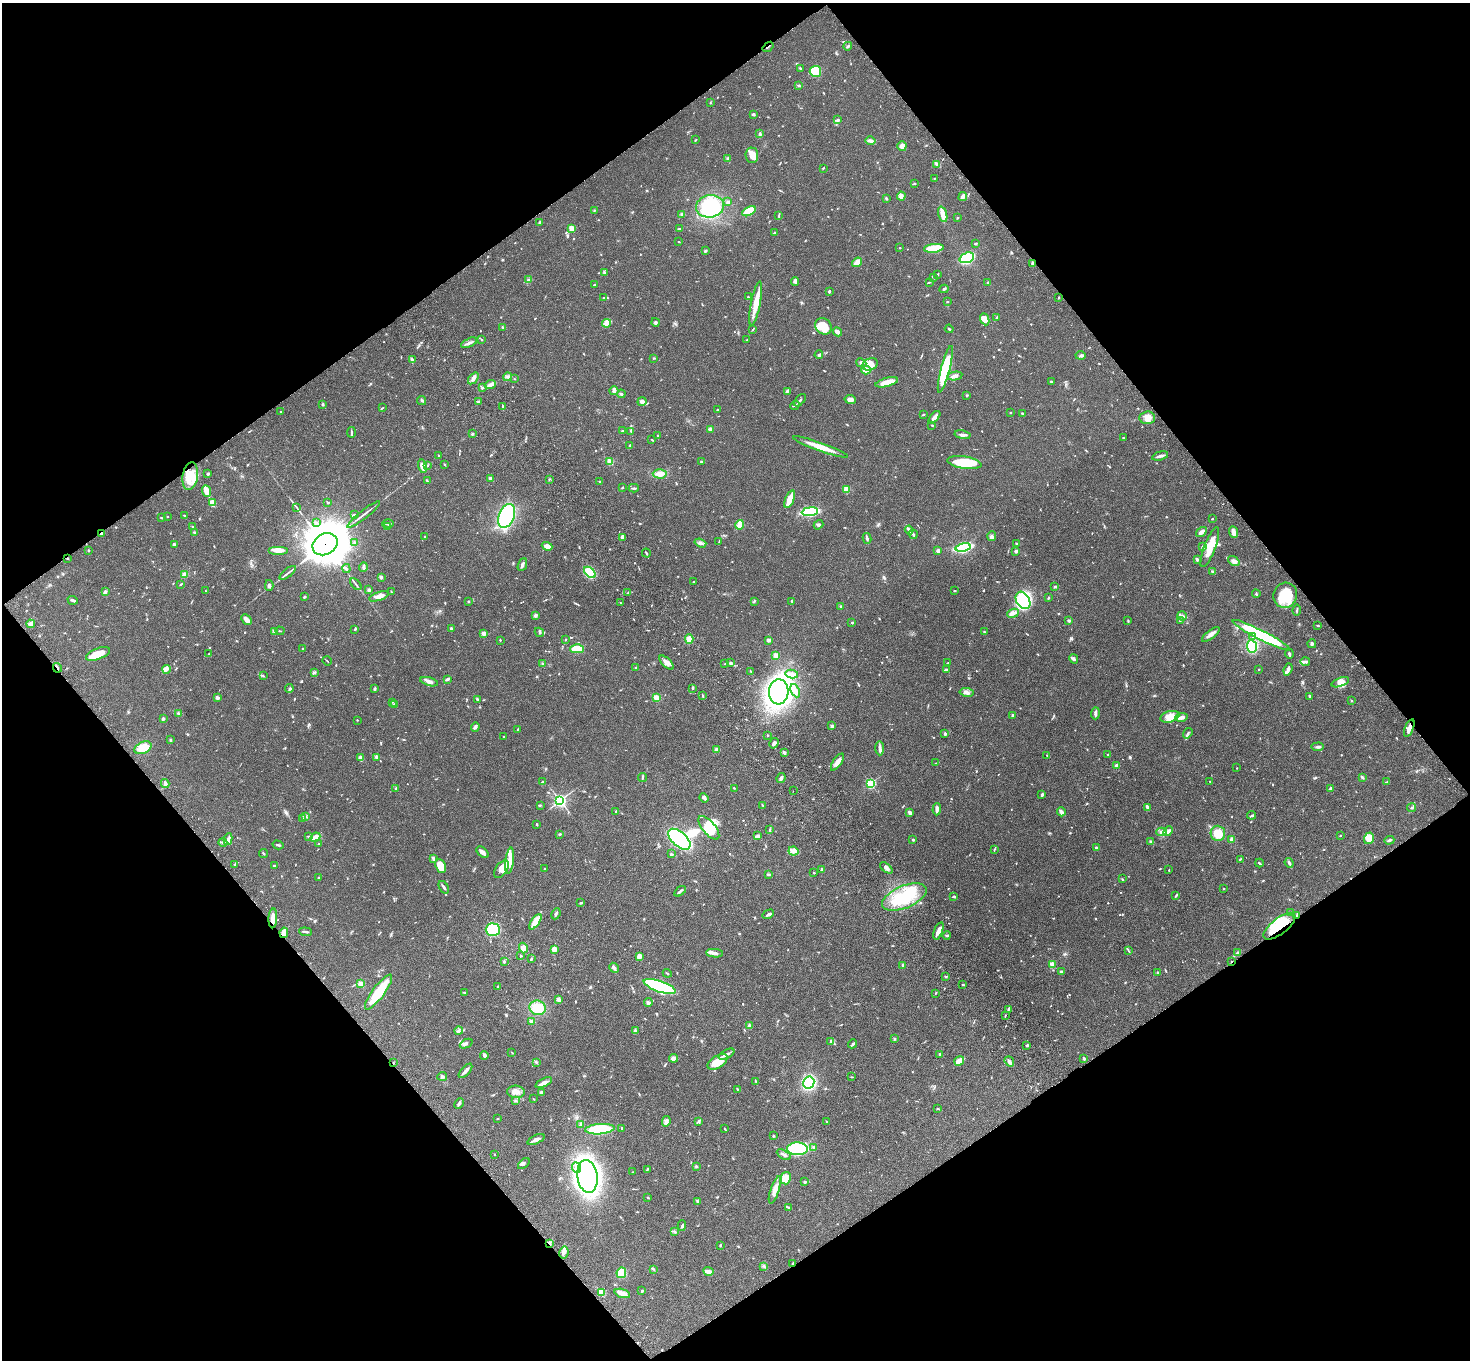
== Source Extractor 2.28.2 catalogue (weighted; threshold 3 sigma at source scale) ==
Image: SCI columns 107-5978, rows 379-5807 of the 6083 x 6047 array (HDU 1 of 3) = the unmasked area's bounding box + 8 px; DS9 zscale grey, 4 x 4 block average (1 PNG px = mean of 4 x 4 image px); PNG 1472 x 1362 px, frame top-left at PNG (2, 3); each listed source drawn as its Kron ellipse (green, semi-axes under 4 px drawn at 4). Shown black and unused: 49% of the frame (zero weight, under 3 of 4 exposures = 6% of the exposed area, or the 3 px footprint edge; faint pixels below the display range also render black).
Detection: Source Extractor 2.28.2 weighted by HDU 2 'WHT'. Background 0.0472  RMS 0.0052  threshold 0.0233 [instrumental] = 3 sigma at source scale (4.5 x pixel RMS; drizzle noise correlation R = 1.50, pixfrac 1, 0.05/0.05 arcsec/px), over >= 5 px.
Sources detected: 944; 1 too faint to see at this stretch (4 x 4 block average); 9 inside a brighter object's white glare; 5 cosmic-ray / hot-pixel residue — neither listed nor drawn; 12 coinciding with a brighter row at this scale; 48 inside a brighter listed object's ellipse — not listed separately; of the other 869, all 500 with FLUX_AUTO >= 1.7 (the completeness limit of this list) listed and drawn (369 fainter detections not listed), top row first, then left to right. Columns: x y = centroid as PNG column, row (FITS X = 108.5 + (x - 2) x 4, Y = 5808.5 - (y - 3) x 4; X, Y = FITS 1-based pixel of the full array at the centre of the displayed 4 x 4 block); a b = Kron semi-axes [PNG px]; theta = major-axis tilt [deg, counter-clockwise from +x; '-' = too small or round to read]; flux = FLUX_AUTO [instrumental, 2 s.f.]
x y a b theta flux
848 46 4 2 - 4.7
768 47 6 2 37 3.3
800 68 3 2 - 2.9
815 71 6 5 - 79
799 86 3 2 - 3.2
710 103 2 2 - 2
753 114 3 2 - 6.3
838 120 4 3 - 5.4
760 133 3 2 - 3.4
695 140 3 2 - 2.8
871 141 5 2 - 13
902 146 5 4 - 20
752 155 7 6 - 28
728 158 2 2 - 2.4
937 164 4 3 - 8.3
823 168 3 2 - 2.2
934 178 2 2 - 2
914 183 3 2 - 2.1
901 196 4 3 - 8.2
963 196 5 3 - 14
886 198 3 2 - 2.9
728 202 3 3 - 6.2
710 206 14 11 8 220
594 210 2 2 - 2.6
749 211 7 4 29 88
943 214 8 3 -72 32
682 215 4 3 - 5.7
779 215 4 2 - 2.9
957 218 2 2 - 1.9
540 222 4 2 - 3.2
571 228 2 2 - 110
679 229 3 2 - 2.6
775 233 2 2 - 1.7
679 242 2 2 - 1.8
975 244 3 2 - 2.7
900 248 2 2 - 2.2
934 248 10 4 7 100
705 251 3 2 - 4.5
967 258 7 5 20 270
857 262 5 3 - 18
1033 263 2 2 - 34
604 272 2 2 - 4.6
937 274 3 2 - 3.8
934 277 4 2 - 3
529 280 4 2 - 3.8
795 281 4 3 - 8.8
929 282 3 2 - 1.8
988 283 2 2 - 5.3
594 285 2 2 - 2.1
944 289 4 2 - 3.7
829 291 3 2 - 4.5
604 297 2 2 - 2.3
748 297 2 2 - 2.1
1059 297 2 2 - 1.7
947 302 2 2 - 2
756 304 22 4 79 48
997 318 4 2 - 5.4
985 319 6 4 -67 23
655 322 4 2 - 4.7
607 323 4 3 - 11
823 326 9 7 -41 57
503 327 2 2 - 1.9
753 329 3 2 - 1.9
949 329 4 2 - 2.9
837 332 5 3 - 12
482 340 3 2 - 2.1
747 340 2 2 - 1.8
469 343 8 2 24 8.8
819 355 4 3 - 4.5
1080 355 5 3 - 6.8
653 358 3 2 - 2.8
412 360 4 3 - 6.2
861 363 5 3 - 6.9
870 364 8 6 22 37
945 369 24 4 75 260
866 370 5 3 - 27
955 376 7 3 11 13
508 377 4 3 - 5.7
473 378 7 3 52 13
514 379 2 2 - 2.5
1051 381 3 2 - 2.8
887 382 11 3 15 39
490 385 6 3 24 9.4
482 388 3 2 - 2.8
614 391 4 3 - 7.6
787 391 3 2 - 3.5
621 394 4 2 - 3.6
967 395 3 2 - 2.3
850 399 6 4 -10 14
422 400 5 2 - 3.7
800 400 7 2 48 7.7
478 401 3 2 - 3
642 402 4 4 - 12
323 404 3 2 - 2.7
795 405 5 2 - 5
503 406 3 2 - 3.2
382 408 4 2 - 2.2
717 410 2 2 - 2
281 412 3 2 - 2.4
1010 412 2 2 - 2.7
1022 413 2 2 - 5.9
923 415 3 2 - 1.9
934 417 7 3 48 15
1147 418 8 6 3 23
932 425 3 2 - 1.9
711 429 3 2 - 12
622 431 2 2 - 2.2
631 431 3 2 - 2.2
351 432 5 2 - 3.9
472 434 2 2 - 5.4
963 435 8 3 -10 8.1
658 436 3 2 - 2.1
1123 438 2 2 - 2
652 440 3 2 - 2.1
630 445 3 2 - 2.7
820 447 29 3 -19 60
439 455 4 2 - 2.2
1160 456 8 2 16 13
610 462 2 2 - 130
701 462 2 2 - 3.1
964 463 17 6 -8 88
444 464 3 2 - 1.7
422 466 7 3 -77 26
427 466 3 2 - 2.8
208 474 3 2 - 3.7
660 474 7 4 -2 22
190 476 14 7 81 48
490 478 3 2 - 7.6
549 479 2 2 - 2.5
427 480 4 2 - 2.6
600 481 2 2 - 8.1
623 487 3 2 - 2.4
634 488 5 2 - 4.8
846 489 2 2 - 120
207 491 6 2 -68 80
790 499 9 3 69 42
328 502 3 2 - 2.7
212 503 3 3 - 33
297 508 3 2 - 1.7
810 512 8 4 7 190
364 514 21 2 38 12
184 515 3 2 - 2.5
354 515 2 2 - 2.2
507 516 12 7 68 270
167 517 2 2 - 2.4
162 518 4 2 - 3.2
1212 519 2 2 - 1.9
316 523 3 2 - 3.9
388 524 6 2 1 4.1
740 525 5 4 - 17
819 525 5 2 - 4.8
193 527 2 2 - 2.6
387 527 4 2 - 3.1
909 530 4 2 - 5.9
194 532 2 2 - 2.7
1201 532 6 3 34 17
1233 532 6 4 -68 15
102 533 4 3 - 5.1
913 534 4 2 - 4.4
992 536 5 3 - 6.2
425 537 2 2 - 2.1
622 537 4 3 - 8.2
867 538 5 2 - 5.4
719 541 3 2 - 2.4
355 543 4 2 - 3.9
700 543 6 3 -19 7.8
325 544 13 10 31 14000
1017 544 3 2 - 4.7
175 545 2 2 - 6.6
547 546 5 4 - 18
963 547 7 3 11 390
1203 547 4 3 - 5.8
1210 547 21 5 69 45
279 550 10 3 0 22
88 551 3 2 - 2.4
938 551 2 2 - 30
1016 551 3 2 - 6.7
646 553 4 2 - 4.3
67 558 2 2 - 2.4
1197 559 3 2 - 5.8
1234 561 6 4 -38 10
522 565 7 3 68 8.3
363 567 5 2 - 4.4
346 569 4 2 - 4.9
590 572 7 4 -41 94
1213 572 4 2 - 3.5
288 573 10 2 38 7.2
184 574 4 3 - 7.3
381 578 3 2 - 4.8
694 582 3 2 - 2.9
181 584 4 2 - 2.7
356 584 7 2 -50 3.3
269 585 5 3 - 6.9
1055 587 2 2 - 10
369 590 3 2 - 6.1
206 591 2 2 - 1.9
955 591 3 2 - 2.2
105 592 3 2 - 8.5
391 592 2 2 - 2.2
628 593 2 2 - 2.1
1256 594 4 2 - 2.8
1285 595 13 12 - 76
379 596 10 4 17 20
304 597 3 2 - 2.6
1048 598 3 2 - 4.1
73 600 5 2 - 7.6
1023 600 9 6 -61 200
468 601 2 2 - 3.4
754 601 3 2 - 2.8
792 601 3 2 - 2.9
621 603 4 2 - 1.8
841 606 2 2 - 13
1297 610 5 2 - 4.2
1013 613 6 3 23 10
535 615 3 3 - 7.7
1182 616 5 2 - 7
246 620 6 3 -47 17
1180 620 2 2 - 2.1
1069 621 2 2 - 21
1128 621 3 2 - 2.3
852 622 2 2 - 8
31 624 4 3 - 15
1318 625 3 2 - 2.4
355 629 3 2 - 5.2
451 629 3 2 - 4.3
275 631 2 2 - 2.5
280 631 4 2 - 2.7
539 632 5 2 - 3.9
984 632 3 2 - 2.8
483 633 2 2 - 49
1211 634 10 3 37 17
1261 635 32 4 -27 280
1253 637 2 2 - 2.2
565 639 2 2 - 3.1
689 639 4 4 - 22
500 640 2 2 - 2.4
769 640 2 2 - 15
1312 644 4 3 - 5.8
1252 646 6 5 - 100
303 648 2 2 - 2
577 649 6 4 0 58
98 654 12 5 21 54
209 654 3 2 - 2.9
1289 654 5 2 - 4.5
776 655 4 3 - 12
1074 659 5 3 - 6.9
327 661 5 2 - 1.9
1305 661 5 3 - 6.9
543 663 3 2 - 2.1
666 663 9 4 -44 16
730 663 3 2 - 4
948 663 3 2 - 2.5
725 664 2 2 - 3.2
57 668 5 2 - 5.4
636 668 2 2 - 1.8
166 669 4 2 - 6.4
1259 669 2 2 - 1.8
1288 669 6 2 70 13
946 670 3 2 - 9.5
751 671 3 2 - 1.9
314 673 3 2 - 3.7
792 674 6 3 -11 13
263 676 3 2 - 2
447 679 3 2 - 7.3
429 682 9 3 -16 13
1340 682 9 4 21 21
693 688 2 2 - 1.8
289 689 4 2 - 4.9
375 689 3 2 - 5.3
795 691 7 2 -65 6.9
779 692 13 9 87 830
966 692 7 2 -9 7.2
703 696 3 2 - 3.1
1310 696 3 2 - 2.8
656 697 3 3 - 20
217 698 4 3 - 6.4
477 699 3 2 - 3.5
1351 700 3 2 - 1.8
392 702 3 2 - 2
394 705 3 2 - 12
178 713 3 2 - 1.7
1095 713 6 2 87 9.8
1013 715 2 2 - 15
1170 717 9 5 14 36
1182 717 6 3 10 13
163 719 3 3 - 4.8
357 720 2 2 - 2.3
832 726 3 3 - 5.6
475 727 5 2 - 7.3
1409 728 9 3 68 21
517 729 3 2 - 1.8
945 733 4 3 - 4.4
1188 733 6 2 54 5.1
768 736 3 2 - 1.8
503 737 2 2 - 2
171 740 3 2 - 4
774 743 5 2 - 9.6
1318 747 6 3 4 6.6
143 748 9 5 25 66
880 748 7 3 -89 8.6
717 750 4 4 - 13
784 752 3 2 - 8.5
1108 755 2 2 - 5.6
1047 756 3 2 - 2.2
377 757 4 3 - 7.6
360 758 3 2 - 16
837 762 10 4 56 15
936 763 3 2 - 1.7
1116 766 2 2 - 47
1237 768 2 2 - 2.1
1362 777 3 2 - 4.8
642 778 4 2 - 3.5
781 778 5 2 - 8.6
1210 781 2 2 - 1.7
543 782 2 2 - 5.5
1387 782 4 2 - 2.9
165 783 4 3 - 11
871 783 2 2 - 370
396 788 3 2 - 4.5
734 788 2 2 - 1.7
1330 789 3 2 - 7.4
793 791 2 2 - 1.8
1042 795 4 2 - 5.8
704 798 5 3 - 9.1
560 800 2 2 - 800
541 805 2 2 - 1.7
763 805 4 2 - 2.7
1147 807 4 2 - 8.4
1412 808 4 2 - 3.8
937 809 6 3 87 12
616 811 2 2 - 2.9
910 812 4 2 - 11
1061 812 4 2 - 16
1251 815 4 2 - 3.1
306 816 3 2 - 1.8
303 818 4 2 - 2.9
537 824 2 2 - 3.7
709 828 14 6 -51 80
770 830 4 2 - 3
1168 831 5 3 - 12
1161 832 5 3 - 8.7
1218 833 7 7 - 45
560 834 3 2 - 2.9
758 835 3 2 - 2.8
308 836 3 2 - 2.3
1340 836 2 2 - 2.2
315 837 5 3 - 34
1369 838 6 5 - 31
228 839 6 2 79 7.5
679 839 13 7 -41 450
913 840 2 2 - 4.3
1232 840 4 3 - 13
1389 840 5 2 - 6.1
223 842 4 2 - 4.3
1151 842 3 3 - 3.8
319 844 2 2 - 2.1
278 845 5 2 - 4.3
1096 848 2 2 - 12
994 849 2 2 - 1.8
793 851 5 4 - 11
482 852 7 3 -41 14
263 854 5 2 - 2.2
671 854 4 2 - 3.8
433 858 4 3 - 4.5
1240 859 3 2 - 2.3
510 861 13 3 82 24
1259 863 4 2 - 3.1
1289 863 5 3 - 5.7
235 865 2 2 - 2
274 866 2 2 - 6.3
441 866 7 5 -65 46
886 868 7 3 -39 11
501 869 10 5 54 21
544 869 2 2 - 1.8
822 869 2 2 - 17
1169 870 2 2 - 1.9
814 873 2 2 - 7.6
768 874 3 2 - 4.7
319 877 3 2 - 2.4
1122 879 2 2 - 2.2
444 887 7 2 -54 6.2
1224 889 2 2 - 2
680 891 6 2 39 9.3
1176 895 3 2 - 3.2
954 896 4 2 - 4.2
904 897 24 11 22 120
581 903 3 2 - 3.3
1291 912 4 2 - 1.9
556 914 6 2 65 5.6
768 914 6 2 31 6.8
1297 915 3 2 - 3.3
273 918 10 3 87 38
535 922 9 4 54 47
1279 926 19 8 38 110
493 930 7 6 - 160
938 931 9 4 69 16
305 932 6 2 -6 5.7
284 933 5 3 - 34
947 936 4 2 - 4.7
523 948 5 4 - 17
554 949 3 3 - 21
1128 950 4 2 - 2.7
1238 952 3 2 - 2.5
715 953 8 3 -3 11
521 955 3 2 - 2.3
639 956 3 3 - 19
531 959 3 2 - 4.1
504 961 3 2 - 4.1
1232 961 2 2 - 2.4
1052 964 2 2 - 48
903 966 3 2 - 6.7
614 968 5 2 - 13
1061 972 3 2 - 5.4
1157 972 2 2 - 2.3
667 973 4 2 - 2.7
945 976 3 2 - 2.3
361 984 2 2 - 100
963 985 3 2 - 2.7
497 986 2 2 - 2
660 986 17 5 -20 310
379 992 21 6 53 110
464 992 3 2 - 2.9
936 993 2 2 - 2.2
558 999 3 3 - 11
648 1003 4 3 - 5.7
538 1008 8 7 - 57
1008 1009 3 2 - 3.4
1005 1016 4 2 - 2.1
531 1022 3 2 - 12
749 1026 2 2 - 33
458 1031 4 2 - 3.5
635 1031 4 3 - 4.6
894 1039 2 2 - 3.2
831 1041 3 2 - 2.9
466 1044 7 3 25 7.2
852 1044 4 3 - 5.4
1027 1045 3 2 - 3.6
512 1053 3 2 - 2.1
726 1054 8 2 29 10
484 1055 4 3 - 8.3
940 1055 3 2 - 6.2
673 1058 4 4 - 13
1084 1059 3 2 - 4.4
959 1061 5 2 - 51
1009 1061 5 3 - 10
393 1062 2 2 - 1.7
536 1062 3 2 - 3.1
718 1062 11 6 32 62
465 1071 9 2 47 11
442 1076 5 3 - 5.3
851 1077 3 2 - 1.7
756 1081 3 2 - 2.4
809 1082 6 5 - 230
544 1083 9 3 25 15
737 1089 3 2 - 1.8
516 1092 9 6 -5 20
542 1093 3 3 - 12
533 1099 3 2 - 2
515 1100 3 2 - 2.3
459 1103 5 2 - 8
938 1109 4 2 - 2.5
498 1119 2 2 - 1.8
666 1121 5 3 - 12
698 1121 4 2 - 3.7
827 1122 2 2 - 5.7
580 1125 2 2 - 1.9
622 1128 3 2 - 3.5
600 1129 15 5 5 150
725 1129 3 2 - 2
773 1136 2 2 - 12
536 1139 9 3 24 11
814 1148 4 3 - 5
797 1149 10 6 -1 180
494 1154 2 2 - 1.7
784 1155 8 2 -29 8.4
524 1164 7 2 41 4.1
696 1166 3 2 - 4.2
576 1168 5 3 - 11
647 1169 3 2 - 2.7
633 1172 3 2 - 1.8
587 1176 16 10 -81 1100
786 1178 6 5 - 58
805 1182 3 3 - 3.7
775 1190 14 4 71 20
648 1198 3 2 - 2.4
697 1201 3 2 - 1.8
789 1208 2 2 - 4
682 1226 5 2 - 3
675 1232 3 2 - 1.7
550 1243 3 2 - 4.2
720 1245 3 2 - 2.2
564 1252 6 4 79 11
793 1263 2 2 - 2.4
764 1266 4 2 - 2.4
653 1269 2 2 - 2.2
709 1271 5 3 - 14
621 1273 5 5 - 45
642 1291 3 2 - 3
601 1293 3 3 - 20
622 1293 8 3 -18 28
Overlapping masked pixels (flux is a lower limit): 14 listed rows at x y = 768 47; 1033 263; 102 533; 325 544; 67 558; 57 668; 1409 728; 1297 915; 273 918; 1279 926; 284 933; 1232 961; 393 1062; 550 1243
Diffuse or blended objects may show on this block-average render without a row.